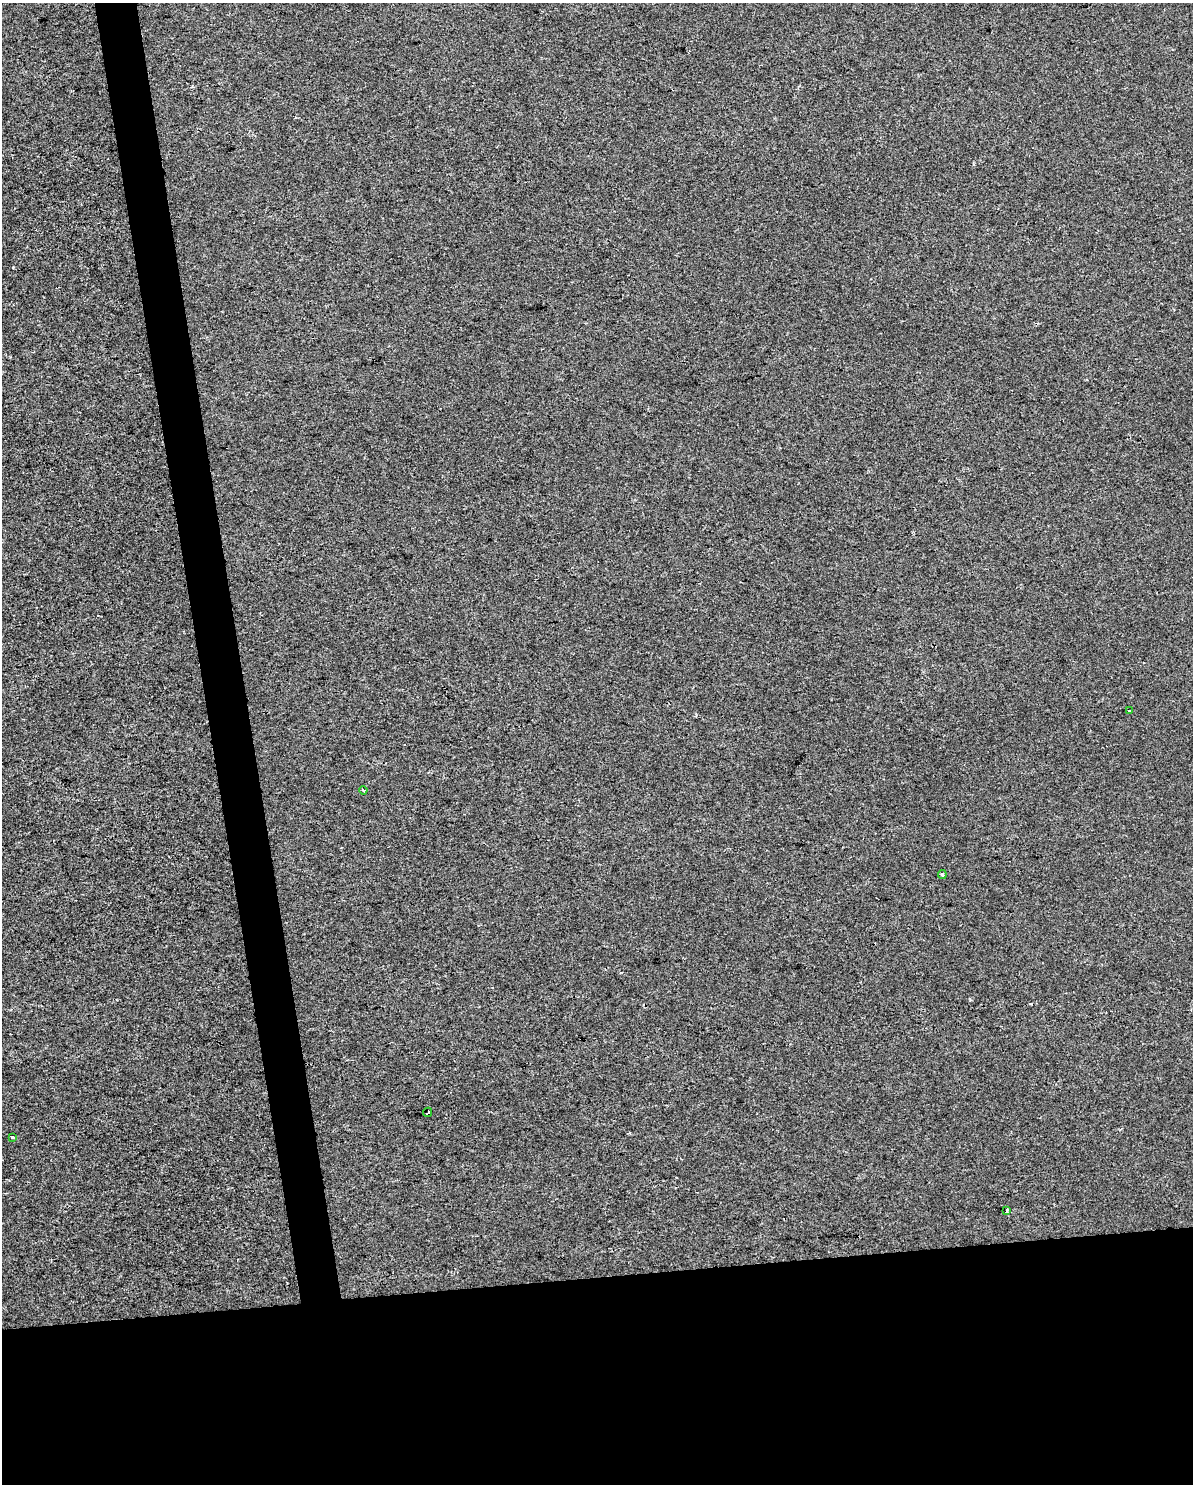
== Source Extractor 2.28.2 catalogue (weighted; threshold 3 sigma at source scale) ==
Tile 11 of 4 x 3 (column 3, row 3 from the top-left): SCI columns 2383-3573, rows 64-1545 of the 4764 x 4529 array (HDU 1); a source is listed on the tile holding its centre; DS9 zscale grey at full resolution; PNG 1195 x 1486 px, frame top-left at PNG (2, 3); each listed source drawn as its Kron ellipse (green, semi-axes under 4 px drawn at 4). Shown black and unused: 17% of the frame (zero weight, under 2 of 3 exposures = <1% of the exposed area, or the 3 px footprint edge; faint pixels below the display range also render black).
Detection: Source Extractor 2.28.2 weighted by HDU 2 'WHT'; one run over the whole footprint, this tile lists its part. Background -5.27e-04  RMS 0.0042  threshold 0.0187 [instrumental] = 3 sigma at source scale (4.5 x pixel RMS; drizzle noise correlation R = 1.50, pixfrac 1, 0.0396/0.0396 arcsec/px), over >= 5 px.
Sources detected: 12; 6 cosmic-ray / hot-pixel residue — neither listed nor drawn; the other 6 listed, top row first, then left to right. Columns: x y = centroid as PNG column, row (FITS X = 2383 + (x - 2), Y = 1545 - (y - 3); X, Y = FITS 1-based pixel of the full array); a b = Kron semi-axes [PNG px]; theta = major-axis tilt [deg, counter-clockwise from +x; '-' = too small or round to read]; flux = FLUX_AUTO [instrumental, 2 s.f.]
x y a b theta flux
1129 711 4 3 - 0.37
363 790 4 2 - 0.52
942 875 4 4 - 0.65
427 1112 5 3 - 2.9
13 1137 3 3 - 0.37
1007 1210 3 3 - 0.52